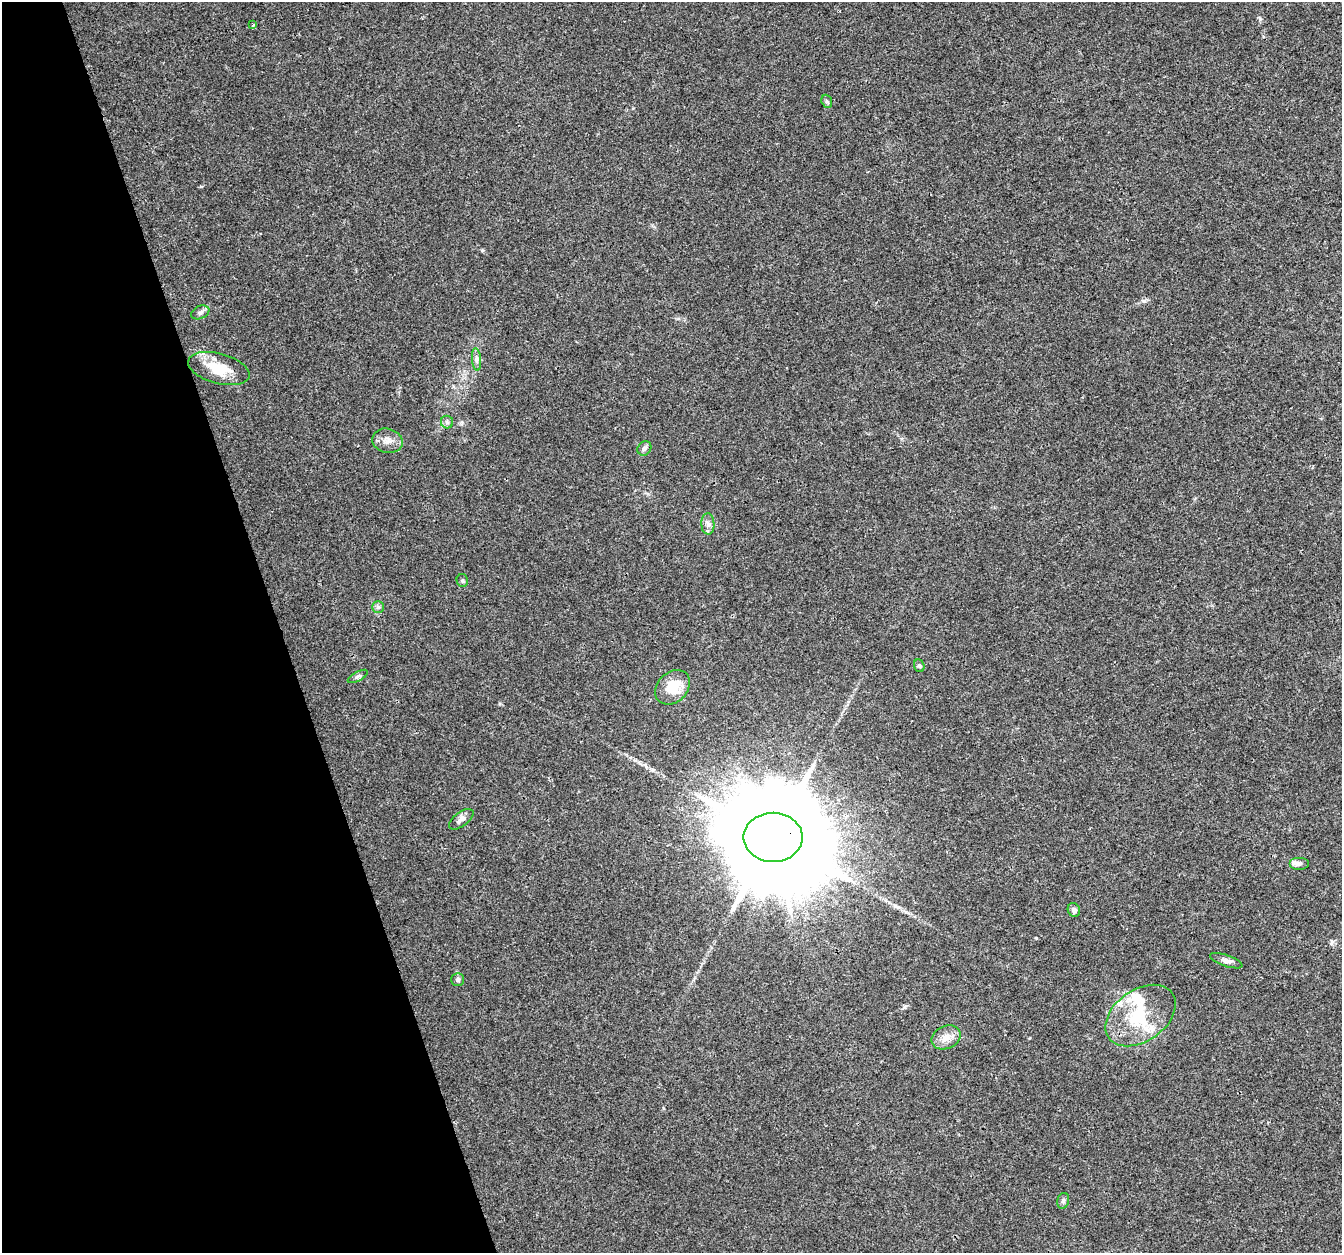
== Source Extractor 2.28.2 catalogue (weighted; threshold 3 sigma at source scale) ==
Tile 5 of 4 x 4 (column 1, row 2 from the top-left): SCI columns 1-1340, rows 2567-3817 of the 5363 x 5188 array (HDU 1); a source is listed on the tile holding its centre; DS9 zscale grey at full resolution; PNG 1344 x 1255 px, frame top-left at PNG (2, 2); each listed source drawn as its Kron ellipse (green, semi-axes under 4 px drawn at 4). Shown black and unused: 21% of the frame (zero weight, under 3 of 4 exposures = <1% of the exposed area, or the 3 px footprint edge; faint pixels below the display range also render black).
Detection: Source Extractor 2.28.2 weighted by HDU 2 'WHT'; one run over the whole footprint, this tile lists its part. Background 0.0182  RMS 0.0028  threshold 0.0128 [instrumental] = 3 sigma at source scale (4.5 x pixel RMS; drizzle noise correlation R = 1.50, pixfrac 1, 0.0396/0.0396 arcsec/px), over >= 5 px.
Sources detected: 28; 1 inside a brighter object's white glare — neither listed nor drawn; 4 inside a brighter listed object's ellipse — not listed separately; the other 23 listed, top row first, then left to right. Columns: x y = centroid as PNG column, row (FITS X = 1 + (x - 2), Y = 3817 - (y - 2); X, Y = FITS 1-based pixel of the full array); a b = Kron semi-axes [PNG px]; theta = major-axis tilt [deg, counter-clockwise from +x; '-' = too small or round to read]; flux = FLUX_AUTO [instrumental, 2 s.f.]
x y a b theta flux
253 25 3 3 - 0.77
827 101 7 5 -69 0.53
200 312 9 6 24 0.84
476 359 11 4 -85 0.93
219 369 31 15 -15 7.9
447 422 6 6 - 0.66
387 441 15 12 -13 2.4
644 448 7 6 - 0.79
708 524 10 6 -89 1.2
462 581 6 6 - 0.49
378 607 5 5 - 0.6
919 666 6 5 - 0.53
358 676 11 4 29 0.67
672 687 19 15 44 7.1
461 819 14 7 36 1.6
773 837 30 24 0 10000
1299 863 10 6 0 1.1
1074 910 7 6 - 1.1
1226 961 17 5 -19 1.2
458 980 6 6 - 0.67
1141 1016 39 25 36 16
946 1037 15 11 24 2.8
1063 1201 8 6 73 0.66
Overlapping masked pixels (flux is a lower limit): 1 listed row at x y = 773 837
Unlisted compact peaks at least as high as the median listed source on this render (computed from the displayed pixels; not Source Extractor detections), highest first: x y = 1144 301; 1036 938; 482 250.